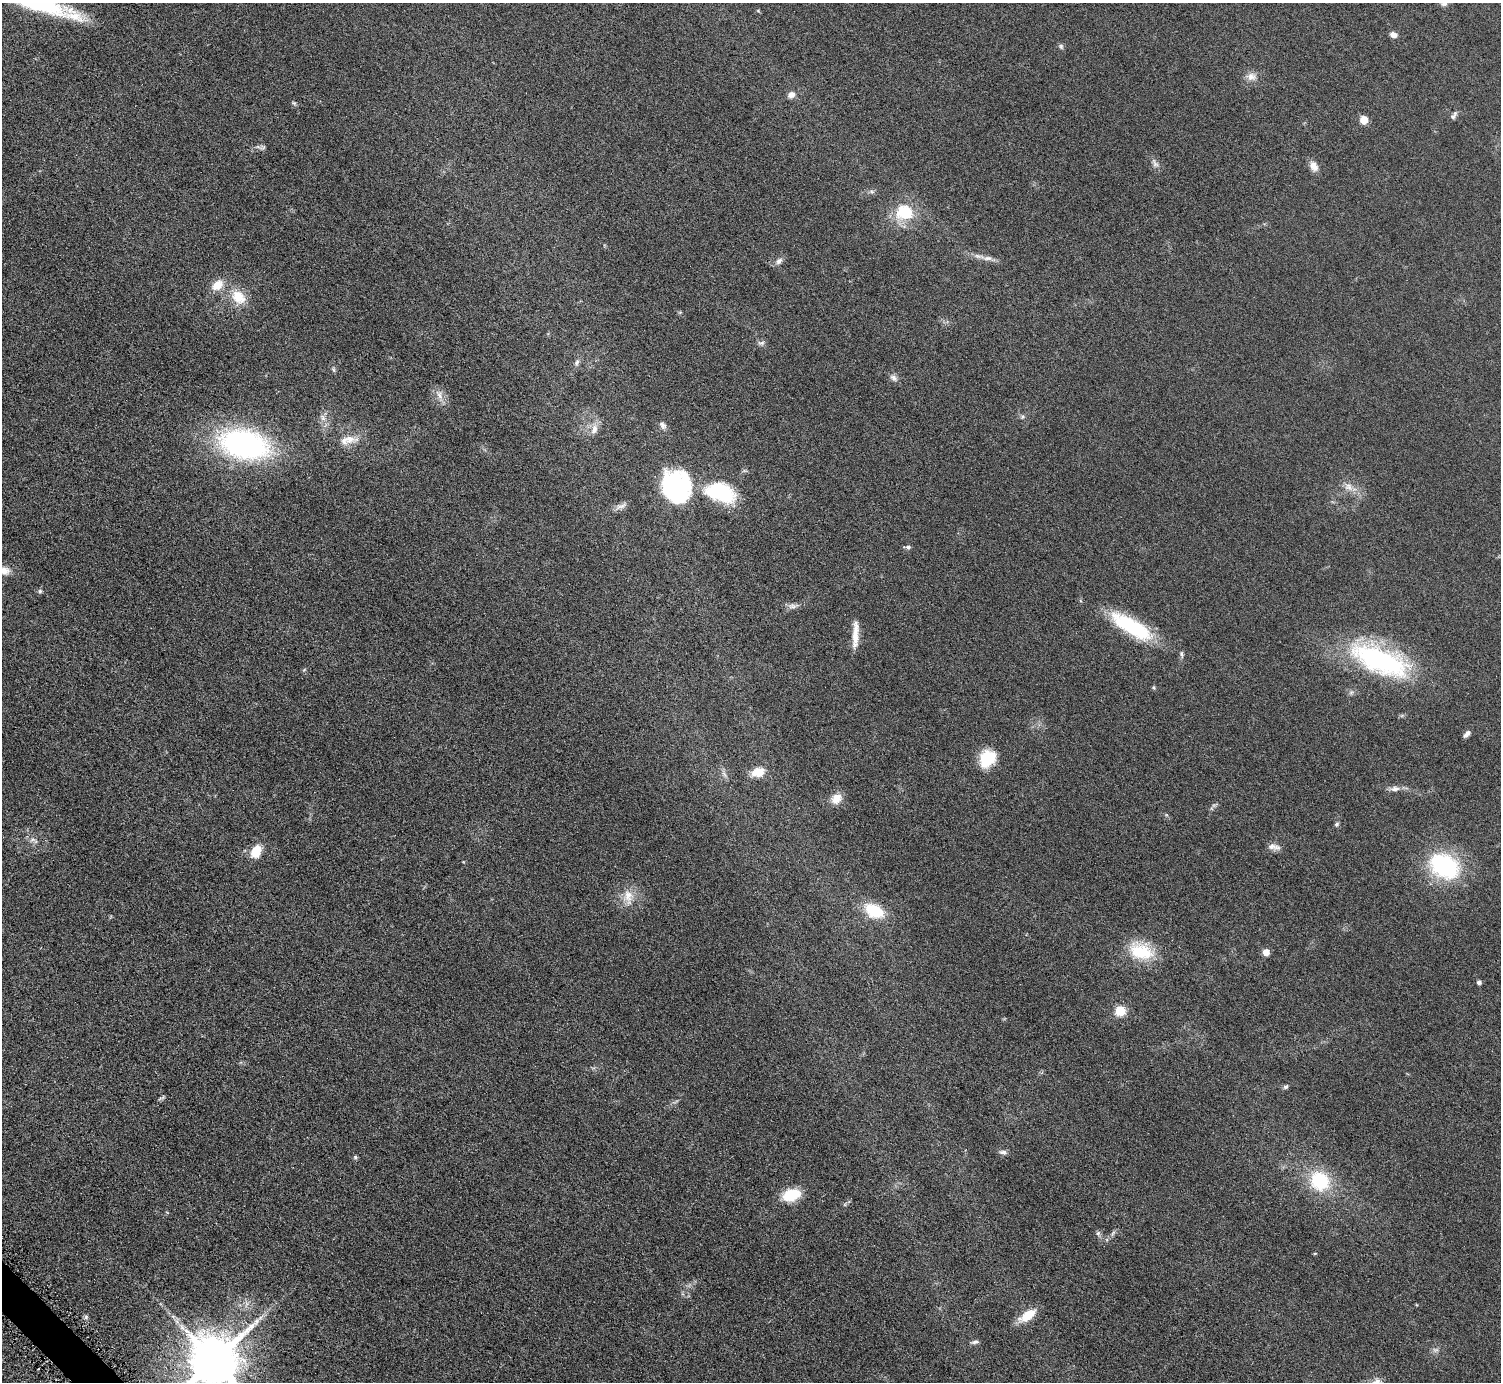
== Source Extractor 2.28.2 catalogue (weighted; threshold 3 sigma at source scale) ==
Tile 7 of 4 x 4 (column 3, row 2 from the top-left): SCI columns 3009-4507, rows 2937-4316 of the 6016 x 6014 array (HDU 1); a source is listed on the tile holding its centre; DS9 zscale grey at full resolution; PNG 1503 x 1384 px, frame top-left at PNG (2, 3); no overlay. Shown black and unused: <1% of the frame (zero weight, under 4 of 8 exposures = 1% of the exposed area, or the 3 px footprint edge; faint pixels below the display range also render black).
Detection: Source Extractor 2.28.2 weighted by HDU 2 'WHT'; one run over the whole footprint, this tile lists its part. Background 0.0609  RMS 0.0081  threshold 0.0331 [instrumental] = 3 sigma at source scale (4.09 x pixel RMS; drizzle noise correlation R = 1.36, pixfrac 0.8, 0.05/0.05 arcsec/px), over >= 5 px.
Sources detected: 68; all 68 listed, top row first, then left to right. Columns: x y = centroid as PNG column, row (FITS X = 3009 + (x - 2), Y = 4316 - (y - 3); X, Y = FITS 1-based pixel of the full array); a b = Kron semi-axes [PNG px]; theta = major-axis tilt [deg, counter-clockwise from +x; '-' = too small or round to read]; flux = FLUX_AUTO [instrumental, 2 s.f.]
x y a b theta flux
74 16 33 15 -16 19
1393 35 8 6 -13 3.5
1061 46 8 6 -59 1.5
1251 77 13 11 -1 5.5
791 95 9 7 34 3.8
294 103 7 4 -44 1.1
1453 117 8 7 - 2.1
1364 120 5 5 - 18
258 147 7 4 -19 1.5
1155 163 14 7 -59 3.1
1314 166 13 9 -62 5.5
904 212 26 22 -2 25
988 258 15 6 3 4.1
779 261 10 7 45 3.1
217 285 15 11 38 9.5
238 297 21 16 -43 16
761 343 10 6 4 2
577 362 8 6 59 2
334 370 8 3 -71 1.1
894 378 12 7 -38 2.9
439 395 13 7 -66 4.7
1022 417 6 4 71 1.1
323 418 9 6 -61 2.9
663 425 11 7 -56 2.6
594 429 14 9 74 5.7
349 439 15 12 34 8.5
244 444 43 25 -13 180
676 486 35 30 -70 78
1348 487 13 10 -31 5.8
720 492 38 22 -18 48
621 506 18 5 23 3.4
908 547 7 5 -3 1.9
2 570 23 11 -3 10
40 591 6 5 - 1.3
792 606 13 7 -1 3.2
1131 626 52 16 -31 56
855 635 36 7 87 9.9
1181 654 8 6 -76 1.6
1380 661 70 28 -22 120
1467 734 10 5 45 2.8
987 758 19 16 56 23
758 772 18 12 15 9.3
1395 789 14 7 7 3.8
836 799 13 11 45 7.9
1337 824 6 5 - 1.4
34 840 14 5 -36 2.8
1274 847 18 7 -11 4.2
256 851 14 10 67 15
1444 866 27 19 -32 92
628 897 23 14 -85 12
874 911 23 14 -28 24
1141 951 33 20 -17 30
1266 952 6 6 - 6.1
1479 982 5 5 - 1.8
1120 1011 6 6 - 36
1286 1087 6 5 - 1.5
161 1098 11 3 30 1.2
1003 1152 11 6 -8 2.4
355 1157 6 5 - 1.2
1320 1181 19 17 -45 42
791 1195 16 11 17 25
1098 1233 7 6 - 1.6
1113 1233 8 4 46 1.6
1315 1253 5 3 - 0.61
1027 1316 21 9 35 14
86 1317 6 5 - 1.3
975 1342 10 5 13 1.8
214 1361 15 13 44 4300
Isophote crosses this tile's border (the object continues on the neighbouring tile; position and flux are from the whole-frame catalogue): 2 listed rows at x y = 2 570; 214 1361